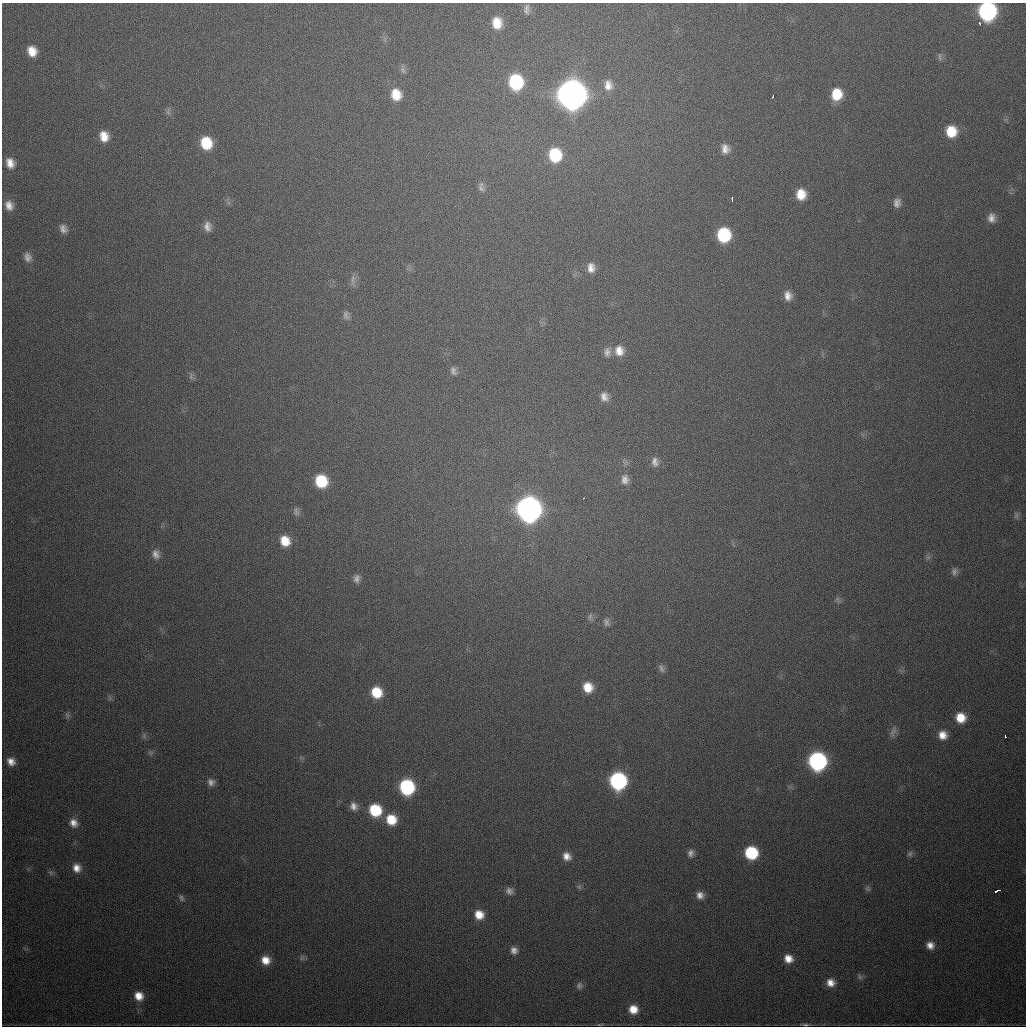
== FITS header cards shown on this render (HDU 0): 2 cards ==
NAXIS1  =                 1024
NAXIS2  =                 1024

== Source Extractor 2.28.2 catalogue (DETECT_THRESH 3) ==
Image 1024 x 1024 px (HDU 0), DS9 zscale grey, 1 PNG px = 1 image px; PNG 1028 x 1028 px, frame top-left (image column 1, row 1024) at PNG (2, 3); no overlay
Background 479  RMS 17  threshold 49.9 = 3 sigma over >= 5 px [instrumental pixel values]
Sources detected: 96; all 96 listed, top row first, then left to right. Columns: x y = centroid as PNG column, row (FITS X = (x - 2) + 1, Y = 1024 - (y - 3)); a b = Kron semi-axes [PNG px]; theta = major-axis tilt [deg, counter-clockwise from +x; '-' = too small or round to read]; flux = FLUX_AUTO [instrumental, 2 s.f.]
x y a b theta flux
526 8 12 7 -88 5.0e+03
987 11 12 11 - 2.8e+05
497 23 13 10 -83 2.0e+04
980 23 5 4 - 2.1e+03
32 51 11 9 -65 1.6e+04
940 57 10 5 -78 2.9e+03
403 70 11 6 -62 3.8e+03
516 82 12 11 - 1.0e+05
608 85 14 11 -84 1.1e+04
572 94 14 12 -84 2.2e+06
837 94 12 10 81 2.9e+04
396 95 13 11 -74 2.2e+04
773 96 4 2 - 2.6e+03
168 112 9 5 -72 2.9e+03
951 131 12 11 - 2.9e+04
104 136 11 9 -72 1.6e+04
206 143 12 10 -72 3.8e+04
725 149 13 10 -77 9.3e+03
555 155 13 11 -83 5.7e+04
10 163 12 9 -67 1.1e+04
481 188 10 8 -52 5.0e+03
801 194 11 9 -85 2.0e+04
732 199 5 2 - 2.3e+03
897 203 10 8 82 6.4e+03
9 205 13 10 -69 1.0e+04
991 218 12 9 88 8.4e+03
207 226 13 9 -80 7.8e+03
63 229 11 8 -63 6.3e+03
724 235 11 10 - 7.7e+04
28 257 13 10 -69 7.7e+03
591 268 13 9 -85 9.7e+03
353 280 16 5 89 4.7e+03
788 296 11 8 -82 9.0e+03
346 315 11 8 -70 4.5e+03
619 351 12 11 - 1.3e+04
607 352 13 9 85 6.4e+03
453 371 11 8 -69 5.1e+03
191 376 10 4 89 2.7e+03
604 397 11 9 -62 7.8e+03
655 462 12 8 -86 6.6e+03
625 479 11 9 -85 7.3e+03
321 481 11 10 - 5.0e+04
584 498 3 2 - 1.9e+03
529 509 13 12 - 1.1e+06
296 511 12 7 -85 4.2e+03
1016 515 10 6 -87 3.1e+03
285 541 12 11 - 2.1e+04
156 554 12 9 -73 7.1e+03
928 557 7 6 - 2.7e+03
954 571 10 8 76 4.6e+03
357 579 11 9 77 5.8e+03
837 599 9 5 -60 2.6e+03
590 617 10 7 88 3.4e+03
606 622 12 7 -72 4.5e+03
661 668 11 6 -69 4.0e+03
588 687 11 10 - 2.0e+04
376 692 11 10 - 3.1e+04
67 715 8 6 -76 2.9e+03
960 718 10 10 - 2.1e+04
893 732 17 7 68 5.9e+03
943 735 9 9 - 1.2e+04
1005 736 3 2 - 2.0e+03
151 753 9 5 -45 2.5e+03
11 761 10 9 - 9.2e+03
817 761 11 11 - 2.9e+05
618 781 11 11 - 2.1e+05
211 782 8 8 - 5.3e+03
407 787 11 10 - 1.3e+05
354 806 10 9 - 7.1e+03
375 810 11 10 - 5.1e+04
391 820 10 10 - 2.6e+04
73 823 12 10 -52 9.9e+03
691 853 9 8 - 5.1e+03
751 853 10 10 - 6.9e+04
910 854 8 7 - 3.2e+03
567 856 10 9 - 9.0e+03
77 868 11 10 - 1.1e+04
579 887 6 6 - 2.3e+03
868 889 8 6 -53 2.6e+03
509 891 9 8 - 5.4e+03
997 891 6 3 19 4.3e+03
700 895 9 8 - 7.3e+03
181 898 9 6 -66 2.8e+03
479 915 10 9 - 1.6e+04
930 945 9 8 - 8.7e+03
514 950 9 8 - 6.3e+03
302 958 8 6 56 2.7e+03
788 959 9 8 - 1.2e+04
265 960 10 9 - 1.4e+04
860 977 8 7 - 3.1e+03
831 983 9 9 - 1.1e+04
579 985 9 8 - 3.9e+03
139 996 10 9 - 1.5e+04
633 1009 9 9 - 1.6e+04
599 1025 5 3 - 1.2e+03
805 1025 9 3 -7 2.2e+03
At the frame edge (FLAGS 8, measured only in part): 2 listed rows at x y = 987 11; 805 1025